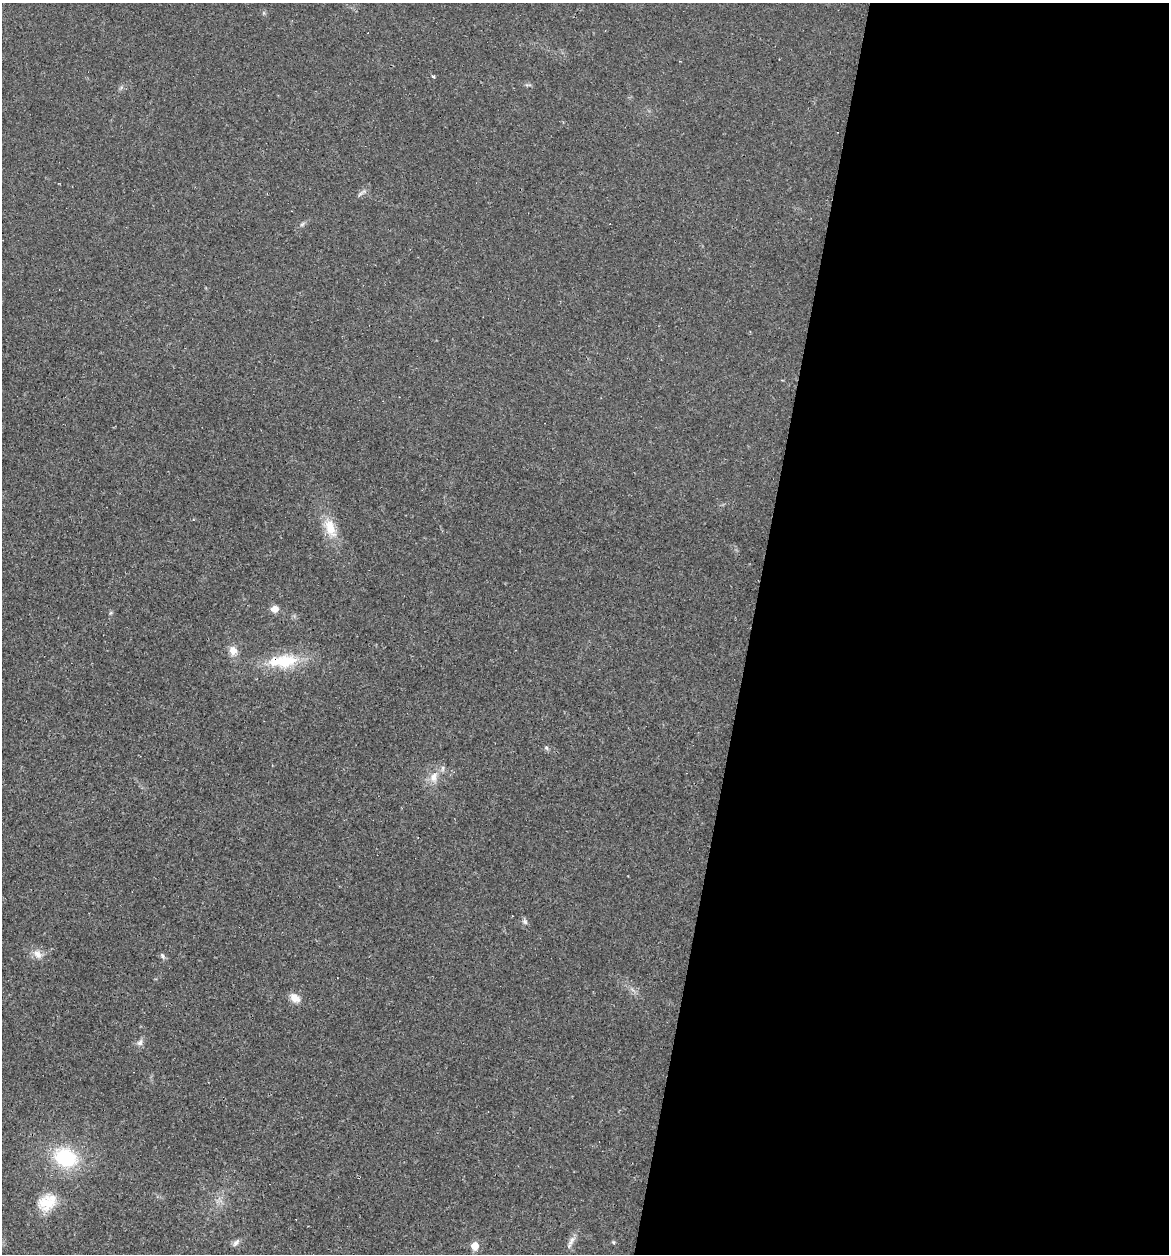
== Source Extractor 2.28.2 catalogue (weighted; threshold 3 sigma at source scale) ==
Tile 12 of 4 x 4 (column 4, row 3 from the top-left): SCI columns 3778-4944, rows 1324-2575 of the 5079 x 5086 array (HDU 1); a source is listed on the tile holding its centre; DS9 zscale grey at full resolution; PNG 1171 x 1256 px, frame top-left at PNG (2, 3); no overlay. Shown black and unused: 36% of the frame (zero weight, under 2 of 3 exposures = <1% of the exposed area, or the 3 px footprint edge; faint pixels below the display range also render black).
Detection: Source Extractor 2.28.2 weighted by HDU 2 'WHT'; one run over the whole footprint, this tile lists its part. Background 0.0227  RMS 0.0044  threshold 0.0197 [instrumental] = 3 sigma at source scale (4.5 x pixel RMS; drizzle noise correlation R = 1.50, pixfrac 1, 0.05/0.05 arcsec/px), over >= 5 px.
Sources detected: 24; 3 cosmic-ray / hot-pixel residue — not listed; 1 inside a brighter listed object's ellipse — not listed separately; the other 20 listed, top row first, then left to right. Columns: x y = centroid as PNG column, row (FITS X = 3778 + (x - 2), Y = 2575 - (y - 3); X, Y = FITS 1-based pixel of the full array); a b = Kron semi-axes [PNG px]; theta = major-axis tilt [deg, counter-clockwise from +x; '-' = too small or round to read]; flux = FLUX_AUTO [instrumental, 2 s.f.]
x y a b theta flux
433 76 5 3 - 0.61
360 194 9 3 45 0.91
302 224 7 5 31 0.86
330 528 26 13 -72 9.7
275 609 8 7 - 3.4
233 651 12 11 - 3.8
283 661 44 17 5 19
546 748 6 5 - 0.82
433 777 15 10 70 4.5
525 922 9 5 -63 1.1
38 954 14 10 -50 3.5
162 956 8 5 -54 1.1
295 998 13 9 -36 4
140 1042 9 7 64 1.8
65 1157 26 20 -24 30
46 1203 24 21 25 12
571 1241 18 6 56 2.5
613 1242 5 4 - 0.55
236 1243 12 6 48 1.5
475 1246 6 5 - 8.6
Overlapping masked pixels (flux is a lower limit): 1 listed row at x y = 283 661